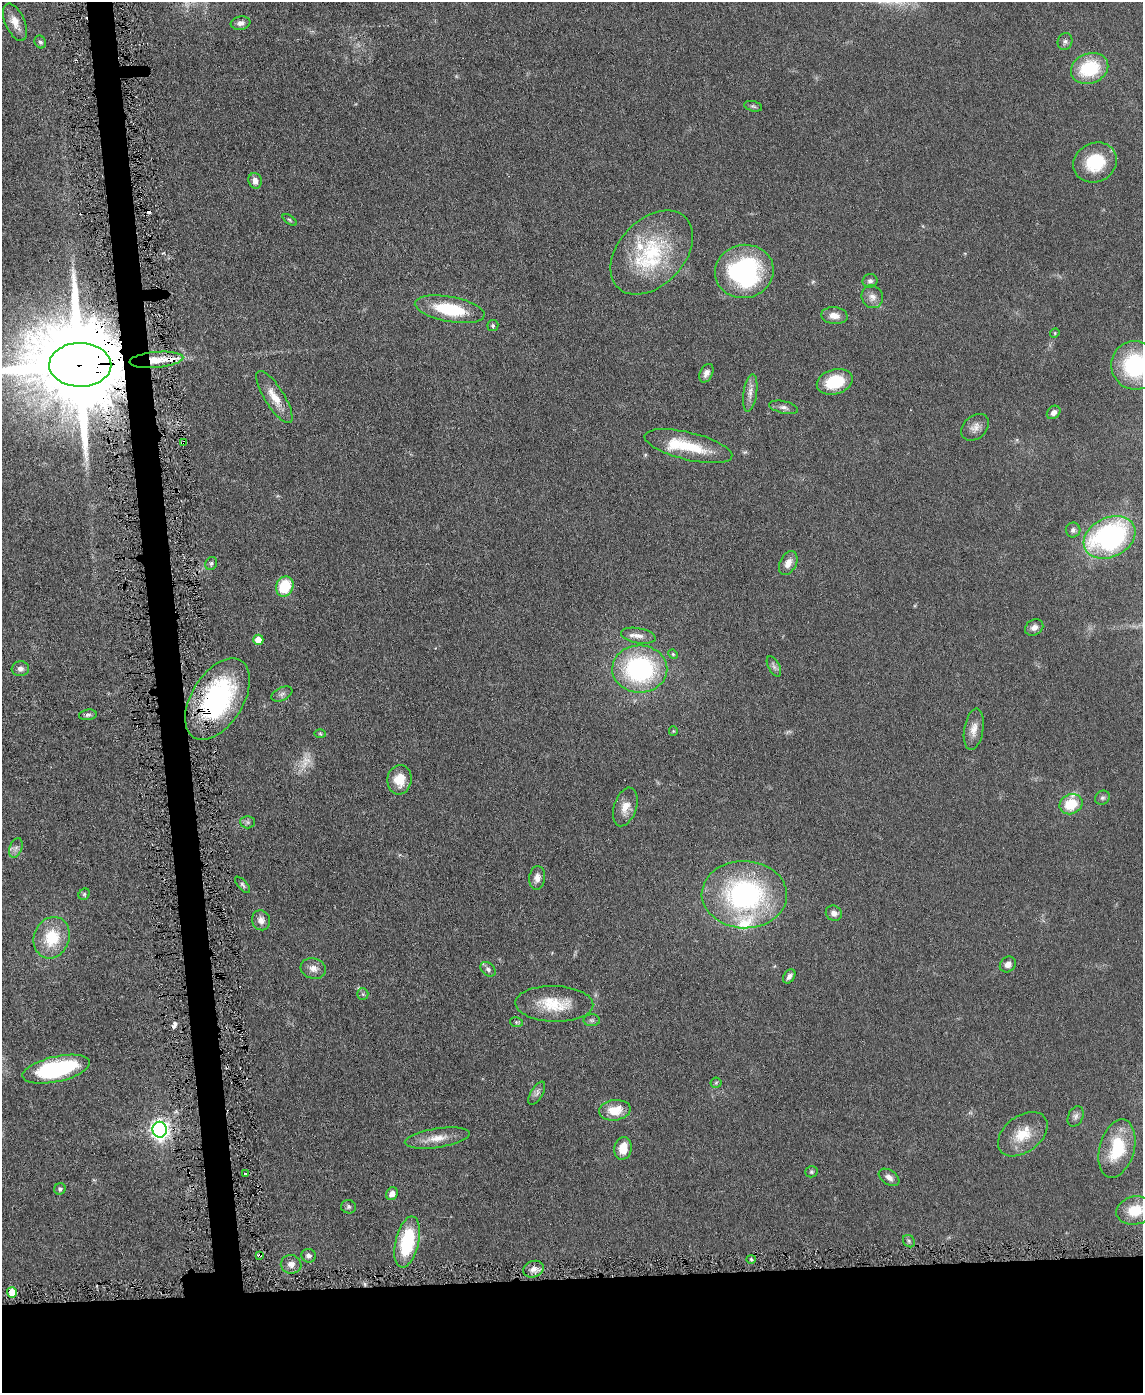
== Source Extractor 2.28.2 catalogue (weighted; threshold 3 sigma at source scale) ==
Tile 11 of 4 x 3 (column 3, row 3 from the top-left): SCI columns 2282-3422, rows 128-1518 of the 4565 x 4533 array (HDU 1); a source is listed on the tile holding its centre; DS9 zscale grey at full resolution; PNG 1145 x 1395 px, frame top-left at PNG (2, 2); each listed source drawn as its Kron ellipse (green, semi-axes under 4 px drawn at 4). Shown black and unused: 11% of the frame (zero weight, under 3 of 6 exposures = <1% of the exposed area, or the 3 px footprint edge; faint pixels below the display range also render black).
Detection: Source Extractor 2.28.2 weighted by HDU 2 'WHT'; one run over the whole footprint, this tile lists its part. Background 0.0616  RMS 0.0057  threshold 0.0235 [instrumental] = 3 sigma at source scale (4.09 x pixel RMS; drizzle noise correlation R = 1.36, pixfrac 0.8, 0.05/0.05 arcsec/px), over >= 5 px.
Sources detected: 105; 2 too faint to see at this stretch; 5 cosmic-ray / hot-pixel residue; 1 long thin detection or spike segment (spike, bleed or trail) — neither listed nor drawn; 4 inside a brighter listed object's ellipse — not listed separately; the other 93 listed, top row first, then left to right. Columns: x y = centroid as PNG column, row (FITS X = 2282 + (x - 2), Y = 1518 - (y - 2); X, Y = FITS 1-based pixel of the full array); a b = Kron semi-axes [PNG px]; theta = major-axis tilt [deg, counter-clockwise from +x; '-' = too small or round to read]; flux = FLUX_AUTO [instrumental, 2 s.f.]
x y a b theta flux
15 22 20 9 -66 6.6
241 23 10 6 8 2.6
40 42 6 5 - 1.4
1065 42 8 7 - 1.6
1090 68 19 15 22 28
753 106 9 5 -14 1.1
1095 162 22 19 27 22
255 181 8 6 -74 3.6
290 220 8 4 -36 0.9
652 252 49 33 47 50
744 271 29 26 12 79
870 281 7 7 - 1.6
872 297 11 10 - 3.5
450 309 35 12 -11 28
834 316 13 8 -5 4.4
493 326 5 5 - 1
1055 333 5 4 - 0.66
156 360 27 8 5 10
80 365 31 22 -1 15000
1135 365 24 24 - 51
706 373 10 6 64 2.7
835 382 18 12 16 20
750 393 19 6 82 4
274 397 30 9 -58 9.4
784 407 14 6 -12 2.2
1054 412 7 6 - 2.6
975 427 15 11 42 4.1
183 442 3 3 - 2.1
688 446 45 13 -14 21
1073 530 7 7 - 1.6
1110 537 27 19 27 100
788 563 13 8 63 4.5
211 564 7 5 59 1.1
285 586 10 8 68 20
1034 627 9 7 30 2.9
638 636 17 7 -10 4
258 640 5 5 - 7.1
673 654 5 4 - 0.72
774 666 11 5 -62 1.7
20 669 8 7 - 2.3
640 669 27 23 -1 75
282 694 11 6 26 1.9
217 699 45 26 59 85
88 715 9 5 8 1.4
974 729 21 9 81 5.2
673 731 5 4 - 0.54
320 734 5 3 - 0.61
399 780 15 12 82 9.7
1102 798 7 6 - 1.3
1071 804 12 9 24 15
625 807 20 11 71 6.3
248 822 7 6 - 1.3
16 848 10 6 69 2
537 878 12 8 83 3.6
242 885 10 4 -47 1.2
84 894 6 5 - 0.79
744 895 42 33 -2 100
834 913 8 7 - 2.7
261 920 10 9 - 3.3
52 938 21 17 69 20
1008 964 8 7 - 3
313 968 13 10 -16 3.8
488 969 8 6 -42 1.7
789 976 8 5 55 2.1
363 994 6 5 - 0.95
554 1004 39 18 -2 19
592 1020 8 6 -2 1.2
516 1022 7 5 -12 0.96
56 1069 34 12 13 65
716 1083 5 5 - 0.83
537 1093 13 6 59 2.2
615 1110 16 10 7 10
1076 1116 11 7 66 2.2
160 1130 8 7 - 280
1023 1134 28 18 37 14
437 1138 33 9 9 8.2
623 1148 11 8 80 8.7
1117 1148 30 17 75 24
811 1172 6 5 - 0.89
245 1174 3 2 - 0.57
889 1177 11 7 -34 2.8
60 1189 6 5 - 1.5
392 1194 7 5 56 3.8
348 1207 7 6 - 1.2
1135 1210 19 14 11 14
909 1241 7 5 -49 0.97
407 1242 26 11 77 35
260 1255 4 3 - 1.8
309 1256 7 7 - 2
751 1259 4 4 - 0.81
291 1264 10 9 - 3.3
533 1269 10 8 22 3.5
12 1292 5 5 - 9.2
Overlapping masked pixels (flux is a lower limit): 5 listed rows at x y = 156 360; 80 365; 183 442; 217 699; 260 1255
Isophote crosses this tile's border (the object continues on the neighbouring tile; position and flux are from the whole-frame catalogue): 4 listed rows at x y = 80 365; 1135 365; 56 1069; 1135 1210